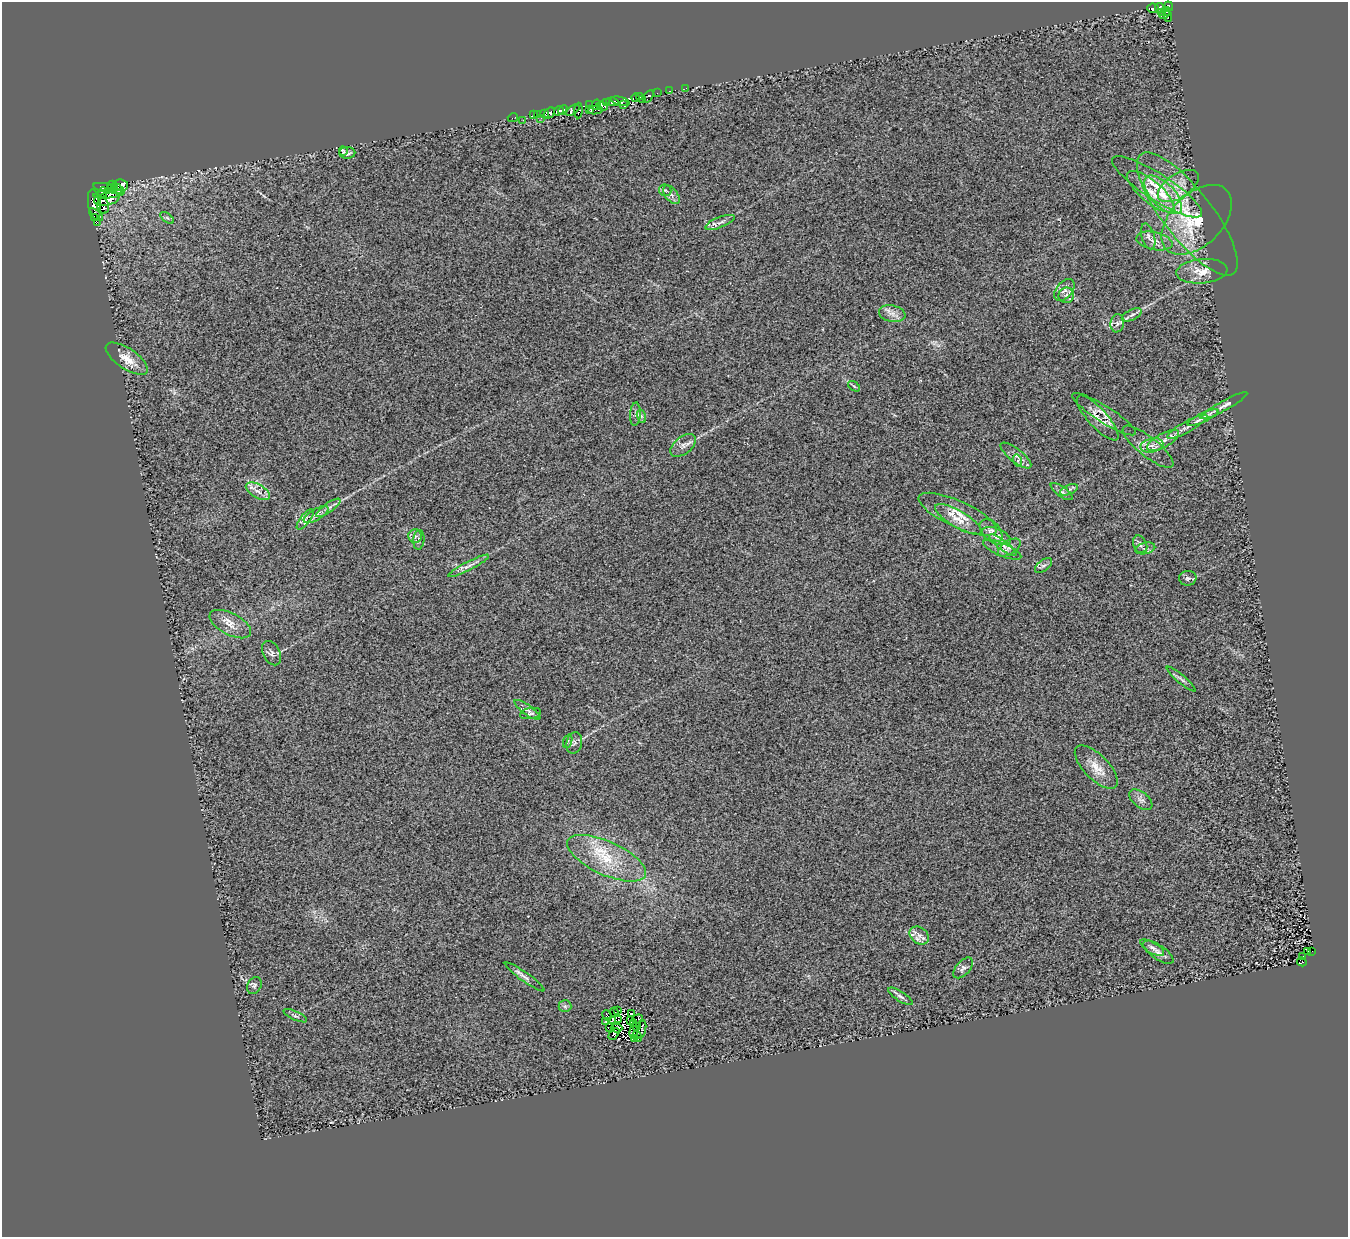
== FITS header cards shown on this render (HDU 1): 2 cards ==
NAXIS1  =                 1346
NAXIS2  =                 1235

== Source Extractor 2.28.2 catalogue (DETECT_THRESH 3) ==
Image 1346 x 1235 px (HDU 1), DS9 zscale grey, 1 PNG px = 1 image px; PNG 1350 x 1239 px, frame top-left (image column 1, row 1235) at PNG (2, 2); each listed source drawn as its Kron ellipse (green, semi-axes under 4 px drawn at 4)
Background 0.581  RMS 0.23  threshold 0.685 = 3 sigma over >= 5 px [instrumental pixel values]
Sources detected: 152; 9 with non-positive FLUX_AUTO (blend fragments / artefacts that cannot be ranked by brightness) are neither listed nor drawn; the other 143 listed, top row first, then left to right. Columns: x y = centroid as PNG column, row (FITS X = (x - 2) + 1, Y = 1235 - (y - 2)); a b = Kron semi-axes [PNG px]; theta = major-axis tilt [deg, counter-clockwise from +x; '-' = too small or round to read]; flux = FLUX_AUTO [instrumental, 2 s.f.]
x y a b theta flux
1169 6 5 3 - 200
1153 8 6 4 13 600
1159 8 5 4 - 210
1167 11 4 3 - 74
1161 12 3 2 - 67
1164 14 6 3 38 110
1168 16 5 3 - 140
686 88 3 2 - 16
669 91 3 2 - 50
657 93 3 2 - 13
648 96 7 4 56 280
639 97 3 3 - 330
636 98 4 2 - 230
642 100 3 2 - 100
620 101 9 4 -14 130
607 102 4 3 - 55
613 102 6 4 -7 900
624 104 3 2 - 120
590 105 3 2 - 56
596 105 5 2 - 72
602 106 6 4 -18 330
589 109 2 2 - 90
563 110 5 3 - 560
572 110 8 4 34 370
595 110 7 3 9 67
559 111 5 4 - 940
578 111 8 3 86 510
549 113 6 4 42 1100
544 114 3 3 - 200
534 115 3 2 - 45
537 115 3 2 - 25
513 118 5 2 - 10
541 118 2 2 - 16
523 120 3 2 - 72
343 151 5 3 - 22
347 153 8 6 0 46
112 185 5 3 - 550
121 185 7 6 - 1200
1178 186 23 12 33 260
104 187 11 3 -10 1300
1157 187 53 13 -32 600
117 188 7 3 -32 1200
112 189 5 3 - 730
665 190 6 5 - 32
103 192 5 4 - 1000
1151 192 29 10 -40 320
109 194 16 4 7 1400
671 195 11 6 -52 66
1163 195 24 11 -46 380
107 199 13 6 11 1800
94 204 15 6 -81 2000
103 206 8 5 -75 690
1187 214 75 24 -52 1300
96 215 8 3 -38 630
94 217 2 2 - 200
167 218 8 4 -37 26
1197 220 42 26 45 900
97 222 3 2 - 24
720 222 16 5 22 73
1148 236 13 6 -74 68
1154 241 18 9 -12 130
1202 271 25 12 5 250
1064 290 13 8 50 88
1066 295 8 7 - 58
892 314 13 8 -11 110
1132 315 11 5 25 57
1117 323 9 6 81 61
127 359 24 10 -34 210
854 386 7 3 -36 18
1224 406 26 5 29 110
635 414 12 5 86 47
1104 414 37 8 -32 160
641 416 7 4 -72 38
1203 417 17 4 25 78
1098 418 29 9 -48 200
1187 427 22 5 29 110
1163 440 18 7 29 140
683 445 15 8 39 96
1152 445 11 7 13 110
1148 447 31 9 -39 180
1016 456 19 6 -38 90
1018 461 6 4 -73 20
1069 490 9 4 24 43
258 491 13 6 -30 110
1062 492 13 5 -35 48
328 508 14 4 35 64
958 514 42 13 -24 330
316 515 14 5 31 67
305 519 12 5 52 54
958 519 26 8 -30 200
991 531 13 9 -46 94
415 536 7 7 - 46
996 536 15 7 -22 120
419 540 10 5 84 49
1140 544 9 6 -63 48
1003 545 17 5 -38 90
1009 547 12 7 33 68
1145 548 10 5 12 40
1002 550 20 6 -23 110
1043 565 10 5 39 48
468 566 23 4 27 82
1188 578 9 7 4 46
230 624 23 11 -27 190
272 653 13 8 -63 67
1181 679 18 4 -40 45
527 710 15 5 -36 71
531 714 11 5 11 45
568 741 7 4 70 29
574 743 11 7 77 65
1096 767 28 12 -45 240
1141 800 13 7 -39 75
607 858 42 17 -24 680
919 935 10 8 -37 100
1152 948 13 5 -30 56
1308 951 3 2 - 22
1312 951 2 2 - 38
1158 952 17 7 -34 85
1303 957 3 2 - 17
1302 962 5 4 - 160
963 968 12 7 48 60
525 977 24 4 -35 66
254 985 9 6 60 39
900 996 14 4 -33 51
565 1006 6 6 - 31
618 1011 3 2 - 4.4
614 1012 4 2 - 12
631 1014 4 3 - 33
295 1016 13 4 -25 32
607 1016 5 2 - 20
618 1019 2 2 - 11
637 1019 5 2 - 9.5
630 1020 3 2 - 5.6
612 1021 3 2 - 15
606 1022 2 2 - 10
633 1023 2 2 - 9.6
637 1027 3 2 - 8.1
610 1028 4 2 - 34
616 1028 6 2 -1 12
642 1029 9 4 77 73
634 1032 6 4 82 5.7
614 1034 7 3 48 77
637 1036 5 3 - 21
635 1039 3 2 - 7.4
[9 non-positive-flux detections neither listed nor drawn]